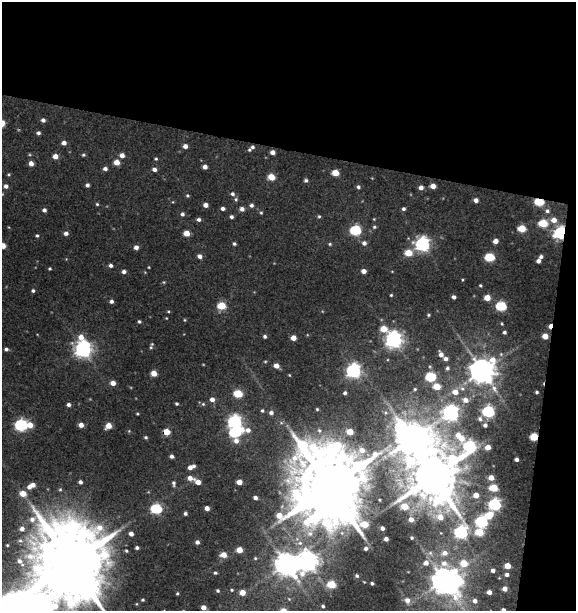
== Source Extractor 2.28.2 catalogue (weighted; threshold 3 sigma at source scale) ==
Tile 2 of 2 x 2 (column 2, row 1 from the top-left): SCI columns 634-1207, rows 611-1219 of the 1264 x 1219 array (HDU 1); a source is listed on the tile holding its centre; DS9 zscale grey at full resolution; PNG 578 x 613 px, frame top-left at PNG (2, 2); no overlay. Shown black and unused: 28% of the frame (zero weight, under 3 of 4 exposures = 1% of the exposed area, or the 3 px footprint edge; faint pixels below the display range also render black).
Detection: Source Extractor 2.28.2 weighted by HDU 2 'WHT'; one run over the whole footprint, this tile lists its part. Background 0.0139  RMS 0.0066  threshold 0.0295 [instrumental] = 3 sigma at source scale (4.5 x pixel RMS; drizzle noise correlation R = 1.50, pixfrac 1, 0.0396/0.0396 arcsec/px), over >= 5 px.
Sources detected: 216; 2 too faint to see at this stretch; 2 inside a brighter object's white glare — not listed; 1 inside a brighter listed object's ellipse — not listed separately; the other 211 listed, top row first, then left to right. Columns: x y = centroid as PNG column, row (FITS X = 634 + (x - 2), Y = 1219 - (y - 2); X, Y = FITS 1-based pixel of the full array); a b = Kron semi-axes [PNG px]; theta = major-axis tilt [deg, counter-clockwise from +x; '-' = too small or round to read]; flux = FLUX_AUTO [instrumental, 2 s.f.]
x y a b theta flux
43 120 5 4 - 2.3
38 133 4 4 - 1.8
64 143 5 4 - 3.6
185 146 4 4 - 3.7
252 147 7 5 38 2.6
272 152 4 4 - 3.5
83 155 5 4 - 1
122 155 5 4 - 4.3
55 156 5 4 - 5.7
156 159 4 4 - 0.87
117 162 5 4 - 8.1
31 164 5 4 - 4.3
205 167 4 4 - 3.8
105 168 4 4 - 2.6
154 169 5 4 - 2.7
335 173 5 5 - 13
9 174 5 4 - 0.78
271 177 5 5 - 14
306 180 5 4 - 1.7
87 185 4 4 - 2
6 186 5 5 - 2.6
433 186 4 4 - 6.6
358 187 5 4 - 1.6
421 187 5 4 - 3.4
232 194 6 5 - 1.9
187 195 5 5 - 0.96
236 199 6 5 - 1.3
476 200 4 4 - 2.8
539 202 5 4 - 36
97 204 4 4 - 0.84
205 205 4 4 - 3.7
251 205 5 5 - 2
223 208 4 4 - 2
242 209 5 4 - 3.4
404 209 4 4 - 1.5
44 210 4 4 - 2.2
547 211 6 6 - 2
261 213 4 4 - 0.85
182 214 5 4 - 1.8
319 216 5 4 - 0.98
231 217 4 4 - 1.7
198 219 5 4 - 1.9
554 220 6 6 - 5.9
543 223 5 5 - 28
374 227 5 4 - 1.1
522 228 5 5 - 20
355 230 6 5 - 64
66 233 5 4 - 2.6
187 233 5 4 - 9.3
560 233 6 5 - 130
37 236 4 4 - 1
495 241 4 4 - 5.7
364 243 5 5 - 2.6
234 244 4 4 - 1.3
330 244 5 4 - 0.91
422 244 6 6 - 190
3 246 5 4 - 9
136 247 4 4 - 3.3
408 253 5 5 - 16
199 256 5 4 - 3.1
490 257 6 5 - 34
541 257 4 4 - 1.9
538 261 4 4 - 2.9
110 265 4 4 - 2
149 267 3 3 - 0.55
50 269 3 3 - 0.83
364 271 4 4 - 4.5
124 272 5 4 - 2
462 280 4 3 - 0.65
480 285 4 3 - 0.91
33 291 4 4 - 1.4
391 295 3 3 - 0.74
454 297 4 4 - 2.2
487 298 5 4 - 11
111 301 5 4 - 2
221 306 5 5 - 23
501 306 6 5 - 52
168 311 4 3 - 0.67
428 315 4 3 - 0.95
166 318 4 3 - 0.49
185 320 5 3 - 0.62
139 321 4 4 - 1.1
502 324 4 3 - 0.71
550 326 5 3 - 5.3
383 329 6 5 - 12
504 332 4 3 - 1.5
265 336 5 4 - 1.6
545 336 5 4 - 9.2
81 337 8 7 - 6.9
293 338 4 4 - 7
394 339 7 7 - 290
151 346 7 3 75 1.2
6 349 4 4 - 1.8
83 349 7 6 - 280
441 354 5 4 - 4.1
446 359 5 4 - 2.7
265 361 5 3 - 0.72
276 366 5 4 - 5.3
447 368 5 4 - 1.5
482 370 9 8 - 930
353 371 6 6 - 180
154 373 5 4 - 8.7
289 375 4 3 - 0.56
431 377 6 5 - 45
113 383 4 4 - 5.1
437 386 5 5 - 14
415 389 5 4 - 1
462 389 8 6 -36 2.6
494 389 13 6 -62 4
455 392 7 6 - 6.1
537 392 3 3 - 1.1
345 393 4 3 - 1.6
238 394 5 5 - 27
212 399 5 5 - 3.8
465 400 8 6 -14 4.2
177 404 3 3 - 1
203 404 5 5 - 1.1
68 405 4 4 - 2
317 409 3 3 - 0.82
262 410 5 4 - 1.2
488 411 6 5 - 87
271 413 5 5 - 2.4
451 413 14 8 -69 230
137 414 3 3 - 0.71
480 419 6 6 - 1.9
234 422 7 6 - 170
21 425 6 6 - 100
30 425 6 5 - 8.9
81 425 4 4 - 4.6
485 425 4 4 - 2
108 426 5 4 - 9.5
319 430 7 6 - 2.2
166 432 5 4 - 13
235 432 12 5 11 67
350 432 5 4 - 13
146 437 4 4 - 1.1
534 437 5 5 - 23
412 438 52 16 -11 1800
236 441 7 6 - 4.2
488 447 4 4 - 6.3
172 456 4 4 - 2.2
516 459 4 4 - 2.4
191 467 7 4 22 4.5
433 476 13 12 - 4100
190 478 6 5 - 4.5
491 478 4 4 - 6.2
80 482 4 4 - 2.2
198 482 5 4 - 6.5
239 482 4 4 - 7.3
174 483 7 4 -80 1.7
33 485 6 5 - 4.4
329 487 24 22 -42 9400
493 488 5 5 - 22
60 489 6 4 67 1
23 493 6 5 - 9.8
476 495 5 5 - 6
255 498 4 3 - 2.5
494 504 6 6 - 110
404 506 6 5 - 16
207 508 4 4 - 3.9
156 509 6 5 - 66
185 513 3 3 - 1.6
488 515 8 5 29 17
411 519 6 6 - 4.6
481 522 6 5 - 87
382 528 4 4 - 2.4
22 529 6 6 - 3.7
461 532 20 9 -46 140
479 532 6 5 - 21
131 534 4 4 - 3.2
412 538 4 4 - 1
386 539 4 4 - 3
20 541 9 7 7 2.7
197 542 4 4 - 2.4
300 543 8 6 1 2.9
7 545 4 3 - 0.86
137 548 4 3 - 1.6
366 548 4 4 - 1.9
239 550 4 4 - 9.6
126 551 5 4 - 0.97
430 553 7 7 - 2.2
445 553 8 7 - 4.7
223 555 6 5 - 7.6
255 558 5 4 - 0.88
19 561 10 7 -28 5.2
307 561 8 8 - 470
71 563 17 14 -24 9200
426 563 7 6 - 4.4
464 563 36 16 18 28
286 564 9 8 - 670
507 566 4 4 - 9.8
493 570 4 4 - 2.6
215 573 4 3 - 1.1
507 575 4 3 - 2.2
357 576 4 3 - 1.2
444 580 8 7 - 930
372 583 3 3 - 1.3
331 584 5 5 - 24
505 589 4 4 - 4.3
232 590 4 4 - 0.81
218 591 4 3 - 1.2
242 592 5 4 - 8.1
489 592 4 4 - 3.8
177 593 3 2 - 0.75
289 599 6 4 -45 0.91
143 600 3 2 - 0.78
407 600 7 7 - 4.1
475 601 6 5 - 3.1
323 606 4 3 - 1.4
203 607 4 4 - 5.1
503 610 4 4 - 2.2
Overlapping masked pixels (flux is a lower limit): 6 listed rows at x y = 252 147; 539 202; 560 233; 550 326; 166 432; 534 437
Isophote crosses this tile's border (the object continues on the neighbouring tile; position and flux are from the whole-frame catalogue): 3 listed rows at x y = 6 186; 3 246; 503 610